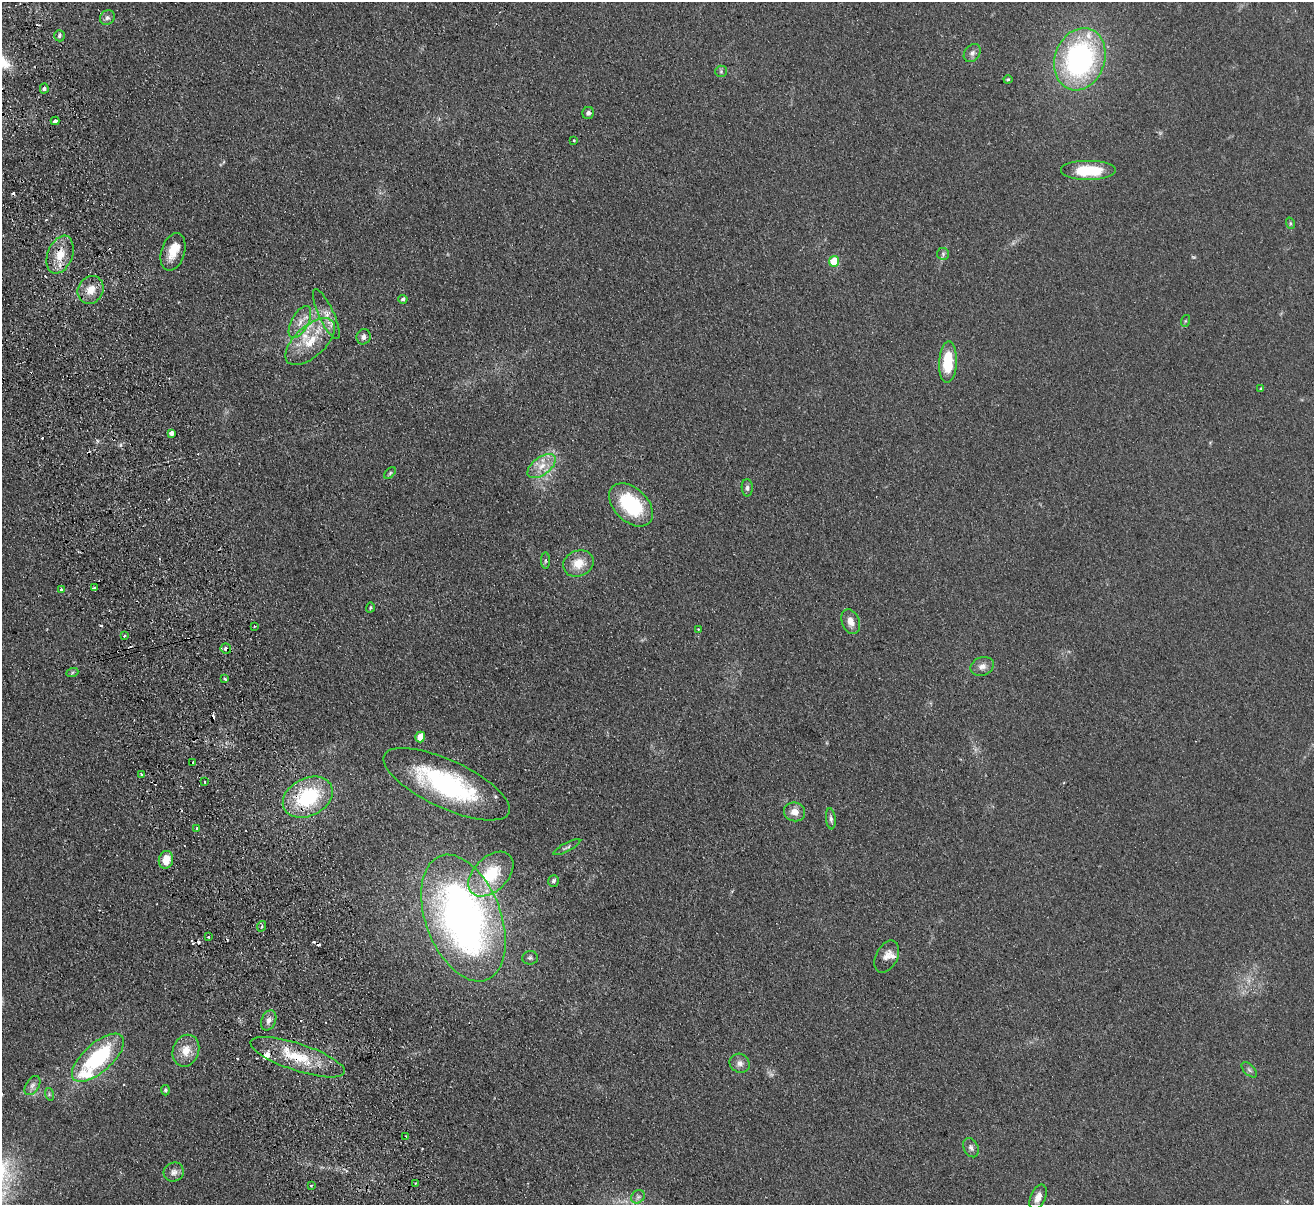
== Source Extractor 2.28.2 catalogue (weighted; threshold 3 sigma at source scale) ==
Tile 11 of 4 x 4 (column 3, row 3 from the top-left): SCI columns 2682-3993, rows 1493-2695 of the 5362 x 5269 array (HDU 1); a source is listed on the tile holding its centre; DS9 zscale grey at full resolution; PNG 1316 x 1207 px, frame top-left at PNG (2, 2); each listed source drawn as its Kron ellipse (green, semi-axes under 4 px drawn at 4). Shown black and unused: <1% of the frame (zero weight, under 2 of 3 exposures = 3% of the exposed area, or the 3 px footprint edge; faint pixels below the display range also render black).
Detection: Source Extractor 2.28.2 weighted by HDU 2 'WHT'; one run over the whole footprint, this tile lists its part. Background 0.13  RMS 0.011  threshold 0.0508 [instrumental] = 3 sigma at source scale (4.5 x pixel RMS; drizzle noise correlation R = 1.50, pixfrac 1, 0.05/0.05 arcsec/px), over >= 5 px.
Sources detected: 100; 2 too faint to see at this stretch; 14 cosmic-ray / hot-pixel residue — neither listed nor drawn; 7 inside a brighter listed object's ellipse — not listed separately; the other 77 listed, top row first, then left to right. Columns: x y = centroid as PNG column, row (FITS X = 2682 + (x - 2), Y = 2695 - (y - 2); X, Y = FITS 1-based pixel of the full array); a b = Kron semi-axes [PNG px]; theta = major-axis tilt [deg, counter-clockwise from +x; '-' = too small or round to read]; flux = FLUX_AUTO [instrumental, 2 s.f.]
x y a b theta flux
107 18 8 7 - 3.3
60 36 6 5 - 2.5
972 53 10 7 51 4.4
1080 59 32 25 70 220
721 71 6 5 - 2
1008 79 4 4 - 1.3
44 89 5 4 - 2.4
588 113 6 5 - 3.1
55 121 4 3 - 12
574 140 3 2 - 1.4
1088 171 28 10 0 43
1290 223 6 4 -72 1.3
173 252 19 11 73 16
943 254 6 6 - 2.4
60 255 20 12 69 21
834 261 5 5 - 39
91 290 14 12 57 15
403 299 4 4 - 2.7
326 314 27 7 -65 11
1185 321 6 4 71 1.2
300 322 18 8 62 11
364 337 8 7 - 3.8
310 342 30 15 42 35
948 362 20 9 87 40
1261 389 4 3 - 1.5
172 433 4 3 - 11
542 466 16 9 36 14
390 473 7 4 46 1.5
747 488 8 5 -88 3
631 505 26 16 -44 78
546 561 8 4 90 1.6
578 563 16 13 23 18
94 587 4 3 - 12
61 590 4 3 - 2.7
370 607 5 3 - 1.3
851 622 13 8 -69 9
255 626 3 2 - 0.95
698 629 3 2 - 0.78
124 636 3 3 - 1.6
226 648 5 5 - 3.3
982 666 12 9 21 6.8
72 673 6 4 20 1.4
225 679 3 3 - 2.2
420 737 5 4 - 18
193 762 3 2 - 1.1
141 774 3 3 - 1.6
205 782 3 2 - 1.3
446 784 69 24 -25 160
308 797 26 18 27 84
795 812 11 9 -15 9.9
831 819 10 5 -83 3.1
197 828 3 3 - 4.1
567 847 15 4 28 2.6
166 860 9 7 75 17
491 874 27 17 45 50
554 881 6 5 - 2.7
463 918 66 37 -69 570
262 926 5 3 - 1.3
209 937 3 3 - 2.2
887 956 17 10 63 8.4
530 958 8 6 3 2.7
269 1020 10 7 67 5.9
186 1051 16 13 69 17
298 1057 49 13 -18 45
98 1058 32 14 42 100
740 1063 10 9 - 5.9
1249 1070 9 5 -45 2.8
32 1086 11 6 57 4.6
165 1090 5 4 - 2
49 1094 6 4 -73 1.6
406 1137 3 2 - 1.9
971 1148 10 7 -61 4
174 1172 10 9 - 5.4
415 1183 2 2 - 1.4
311 1185 3 2 - 1.2
638 1197 7 6 - 3.4
1038 1197 13 7 67 8.3
Overlapping masked pixels (flux is a lower limit): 4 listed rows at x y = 60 255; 226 648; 308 797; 298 1057